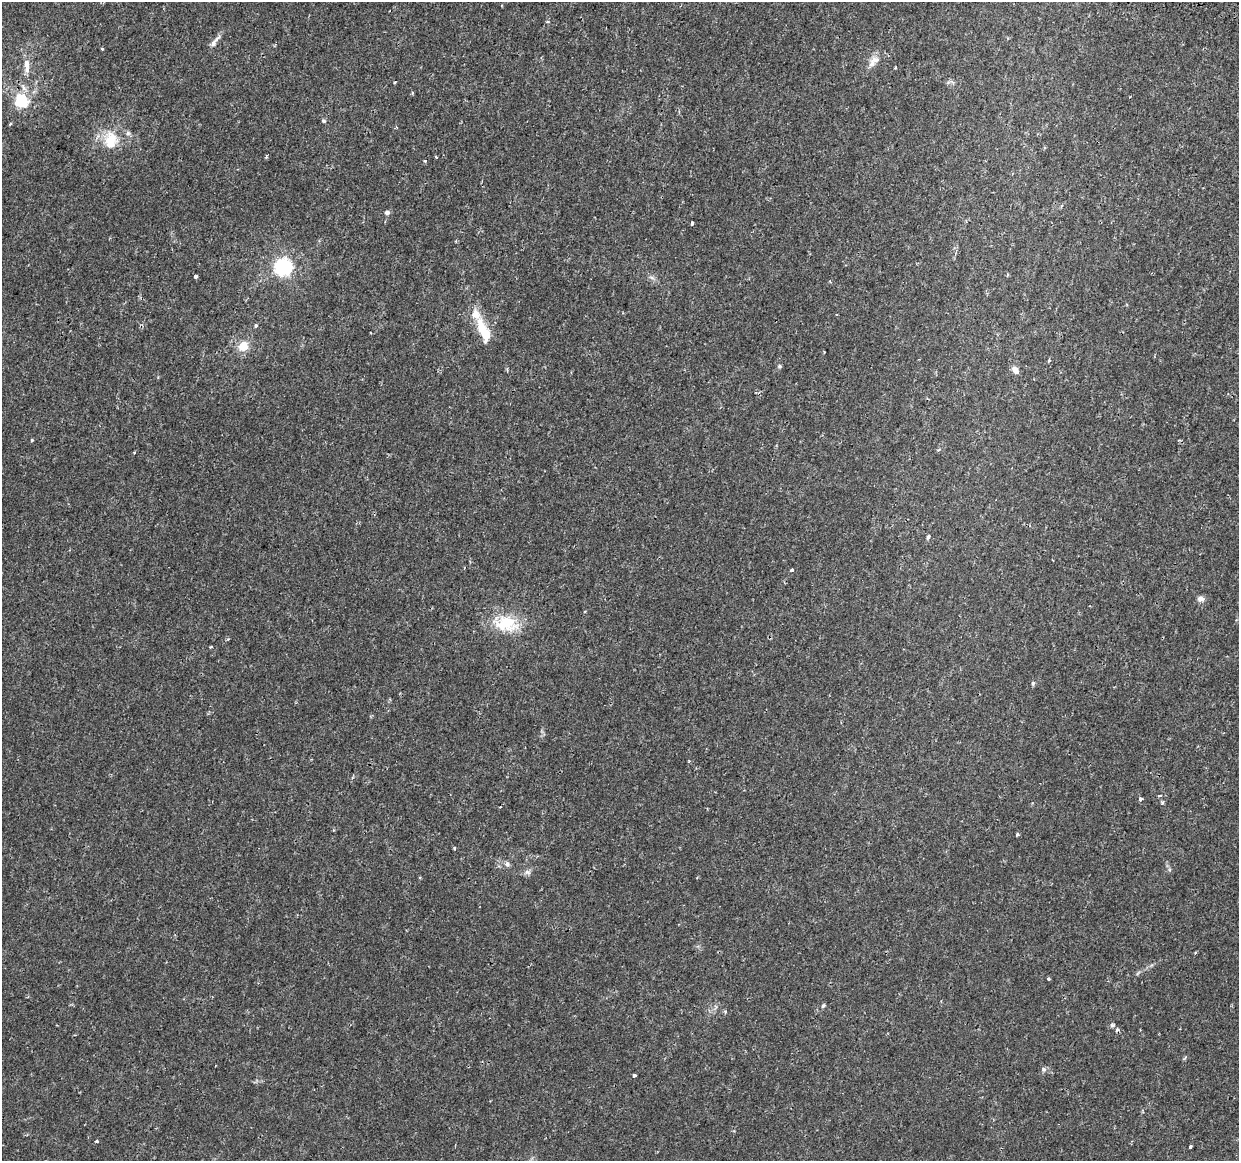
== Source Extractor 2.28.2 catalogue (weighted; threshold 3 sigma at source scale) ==
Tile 10 of 4 x 4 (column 2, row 3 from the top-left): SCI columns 1274-2510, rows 1429-2587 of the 5029 x 5233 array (HDU 1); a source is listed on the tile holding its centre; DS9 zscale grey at full resolution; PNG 1241 x 1163 px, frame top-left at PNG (2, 2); no overlay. Shown black and unused: <1% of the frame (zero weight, under 2 of 3 exposures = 3% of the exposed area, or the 3 px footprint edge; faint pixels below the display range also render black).
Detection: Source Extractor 2.28.2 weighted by HDU 2 'WHT'; one run over the whole footprint, this tile lists its part. Background 0.00797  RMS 0.0022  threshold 0.00996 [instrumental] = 3 sigma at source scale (4.5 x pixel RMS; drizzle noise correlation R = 1.50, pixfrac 1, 0.0396/0.0396 arcsec/px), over >= 5 px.
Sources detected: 49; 1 cosmic-ray / hot-pixel residue — not listed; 2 inside a brighter listed object's ellipse — not listed separately; the other 46 listed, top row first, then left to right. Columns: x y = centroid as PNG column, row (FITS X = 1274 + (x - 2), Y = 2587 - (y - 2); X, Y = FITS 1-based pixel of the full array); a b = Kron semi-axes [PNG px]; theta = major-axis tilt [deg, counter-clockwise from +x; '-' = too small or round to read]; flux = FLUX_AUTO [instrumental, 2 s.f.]
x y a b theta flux
213 44 10 7 55 0.96
102 48 3 3 - 0.52
875 60 13 9 12 1.8
26 63 14 8 -86 1.6
895 68 3 3 - 0.21
21 101 6 6 - 27
324 121 6 5 - 0.37
10 124 5 3 - 0.22
111 140 26 19 88 6.1
436 157 3 3 - 0.48
425 161 3 3 - 0.5
387 212 7 5 11 0.62
692 223 4 3 - 0.82
283 267 6 6 - 82
196 276 4 3 - 1
652 278 7 4 -19 0.46
830 281 4 3 - 0.24
256 325 5 4 - 0.37
484 332 33 11 -67 6.4
243 346 14 12 41 3.1
1049 360 4 3 - 0.36
779 366 5 4 - 0.33
1015 370 9 6 -53 1.3
32 440 3 3 - 0.33
928 536 4 3 - 0.78
792 570 4 3 - 1.3
1200 599 9 7 6 0.89
506 623 36 20 -13 8.4
211 647 3 3 - 0.31
1033 683 6 5 - 0.37
1141 799 4 3 - 1
1162 803 5 4 - 0.41
500 807 2 2 - 0.15
1017 834 4 4 - 0.4
454 848 4 3 - 0.22
507 864 8 6 -72 0.6
527 872 10 6 -2 0.77
1195 953 3 3 - 0.26
1048 979 3 3 - 0.28
823 1006 7 4 62 0.31
725 1012 5 4 - 0.36
1112 1025 6 5 - 0.49
1043 1069 6 6 - 0.58
634 1075 3 3 - 0.32
96 1142 3 3 - 0.54
1190 1146 3 3 - 0.98
Overlapping masked pixels (flux is a lower limit): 1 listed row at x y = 21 101